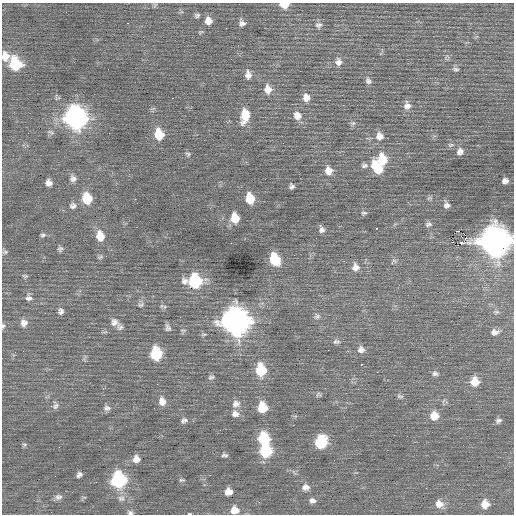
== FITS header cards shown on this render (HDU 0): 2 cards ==
NAXIS1  =                  512 / Axis length
NAXIS2  =                  512 / Axis length

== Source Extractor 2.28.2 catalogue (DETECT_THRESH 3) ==
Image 512 x 512 px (HDU 0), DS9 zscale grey, 1 PNG px = 1 image px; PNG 516 x 516 px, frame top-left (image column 1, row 512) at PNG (2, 3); no overlay
Background 0.0952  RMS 0.85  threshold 2.56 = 3 sigma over >= 5 px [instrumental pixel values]
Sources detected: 125; all 125 listed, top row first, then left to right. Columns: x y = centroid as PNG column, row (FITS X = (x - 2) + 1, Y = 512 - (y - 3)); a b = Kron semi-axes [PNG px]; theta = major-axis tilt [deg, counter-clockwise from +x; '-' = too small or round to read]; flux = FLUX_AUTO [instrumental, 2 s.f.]
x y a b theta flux
155 5 7 5 59 81
284 5 7 5 2 920
66 12 2 2 - 30
197 15 7 6 - 130
208 21 9 8 - 460
127 23 3 2 - 230
242 23 10 8 -65 240
319 25 9 8 - 220
226 28 3 2 - 44
200 32 8 4 26 76
5 56 11 9 -76 580
339 62 10 9 - 320
15 64 10 9 - 3300
456 69 10 6 -11 150
248 75 11 8 -85 350
368 81 9 7 -54 190
268 89 11 9 -80 520
306 97 10 9 - 450
172 98 3 2 - 50
407 106 11 10 - 370
245 116 16 9 80 1200
297 116 11 10 - 460
76 118 12 11 - 26000
353 123 7 6 - 120
51 132 11 5 -27 150
159 134 11 8 -76 1400
379 136 11 10 - 440
283 143 3 2 - 42
451 145 9 5 -1 150
460 151 9 8 - 310
188 154 7 6 - 130
382 159 11 9 -85 1500
364 165 8 7 - 170
377 168 14 8 -57 1600
328 170 10 8 -81 530
73 178 10 9 - 290
505 181 6 6 - 270
49 183 8 7 - 320
292 186 6 5 - 160
87 198 10 9 - 1700
429 198 9 5 26 120
250 199 9 7 -77 1300
408 202 3 3 - 58
446 205 9 8 - 270
73 206 10 9 - 280
364 213 8 6 12 130
235 218 10 8 -83 1000
428 224 9 7 3 190
376 228 3 3 - 550
321 229 8 6 -76 210
457 231 3 2 - 150
43 235 8 6 11 140
465 235 5 3 - 600
100 236 11 9 -76 850
494 241 14 13 - 65000
458 245 3 2 - 9000
60 249 6 6 - 140
5 252 7 5 -6 110
100 257 9 4 19 98
275 259 10 8 -69 2200
394 261 9 6 37 140
355 267 10 9 - 400
25 276 7 4 -9 94
195 281 11 10 - 5300
29 298 9 8 - 240
141 305 9 6 15 130
161 306 7 6 - 120
61 311 8 7 - 200
496 312 8 6 14 140
45 313 2 2 - 34
317 316 10 7 19 190
235 321 13 12 - 50000
114 322 11 10 - 330
24 323 10 9 - 330
3 326 7 6 - 140
120 327 9 7 -61 200
168 328 8 6 -68 190
183 330 8 3 0 75
495 332 11 8 5 300
336 342 10 6 6 170
361 349 10 9 - 300
328 350 2 2 - 200
156 354 10 8 -84 3500
361 364 3 2 - 540
261 370 10 8 -83 2500
377 372 2 2 - 220
435 373 8 7 - 170
211 377 9 5 8 140
475 381 9 9 - 860
157 384 2 2 - 42
319 395 8 6 -7 120
400 396 8 6 -23 130
162 401 11 9 -78 450
236 404 11 10 - 370
55 406 10 8 79 210
262 407 9 8 - 1500
107 408 9 8 - 240
235 414 10 9 - 360
434 416 10 10 - 740
184 420 11 8 24 220
498 421 8 6 30 180
264 439 10 9 - 2800
321 442 9 8 - 3700
24 445 7 5 15 91
59 447 3 2 - 47
266 451 9 9 - 3700
224 455 8 5 -13 140
136 459 9 8 - 430
79 475 7 5 38 190
55 476 2 2 - 31
118 480 10 9 - 8100
182 480 6 4 0 94
96 482 2 2 - 98
306 487 10 9 - 350
426 488 2 2 - 37
228 492 7 7 - 490
58 497 10 7 17 240
121 498 11 10 - 380
312 501 9 7 -11 260
439 504 11 9 -34 530
485 504 9 8 - 680
157 510 2 2 - 110
234 510 9 8 - 630
130 513 7 5 -11 170
190 514 3 2 - 1500
At the frame edge (FLAGS 8, measured only in part): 7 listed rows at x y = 284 5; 5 56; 494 241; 3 326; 234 510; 130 513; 190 514